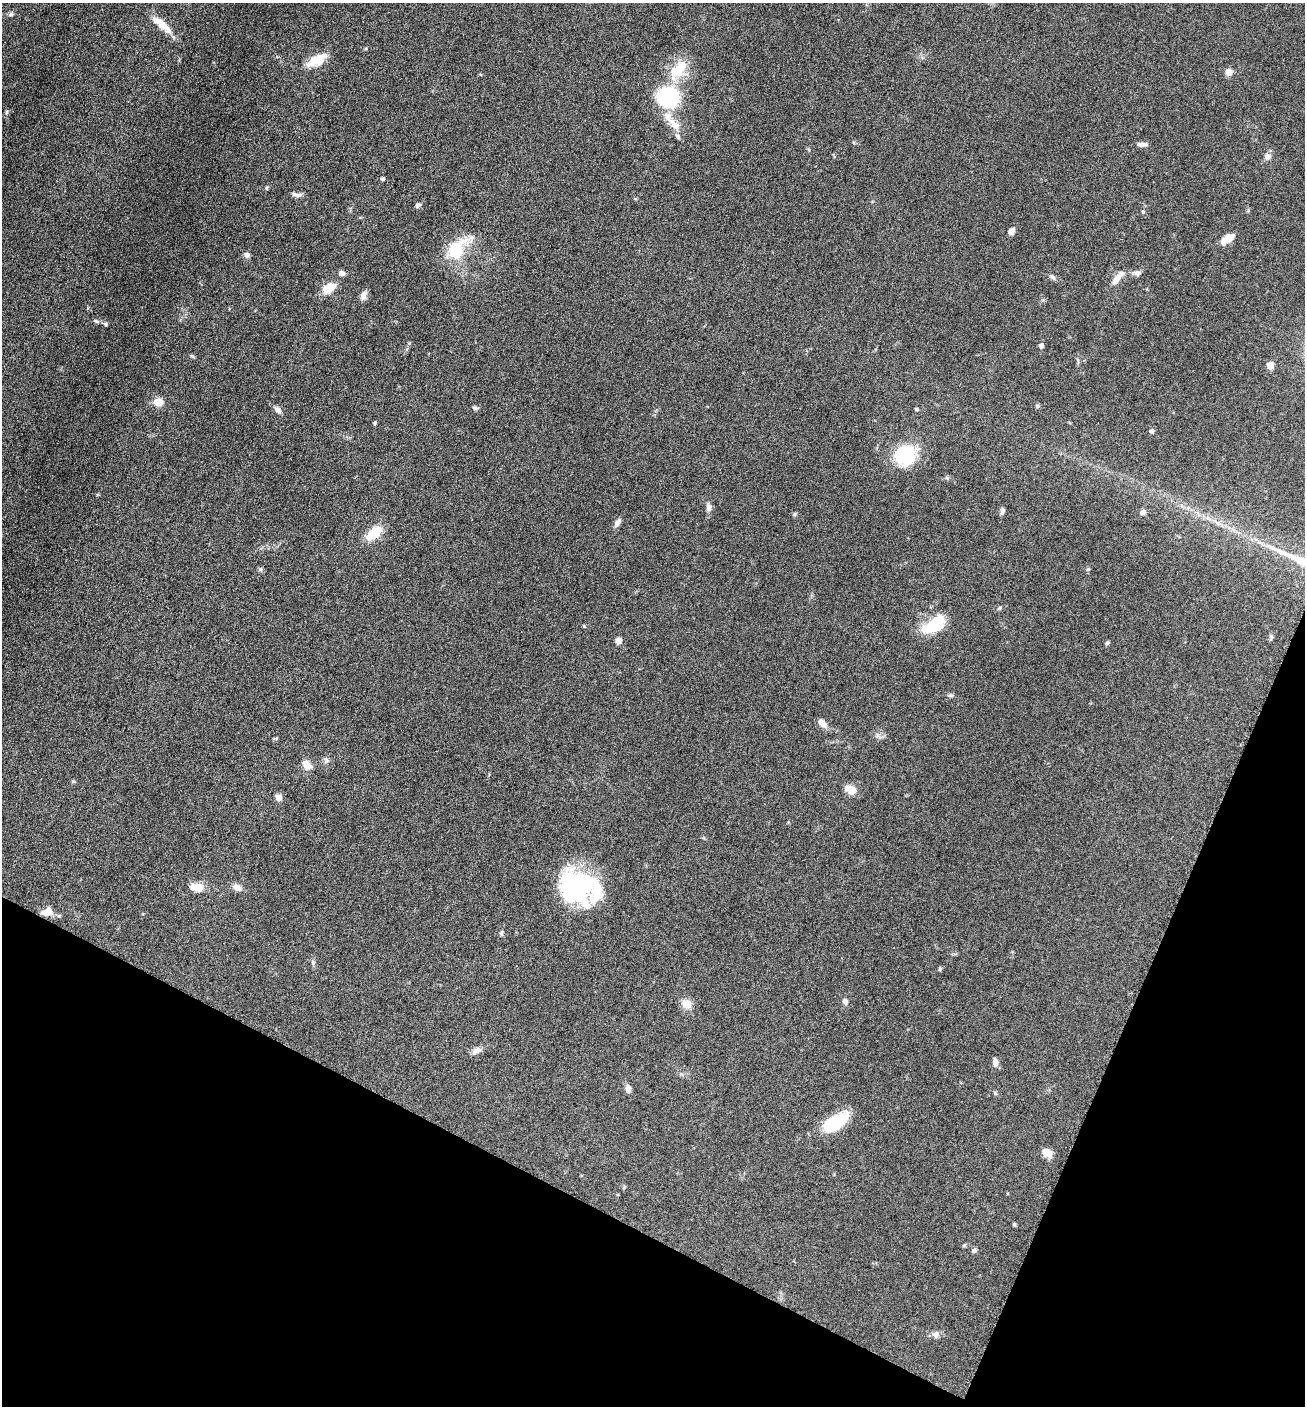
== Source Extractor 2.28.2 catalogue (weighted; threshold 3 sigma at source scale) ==
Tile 15 of 4 x 4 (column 3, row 4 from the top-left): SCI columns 2892-4194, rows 6-1409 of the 5649 x 5632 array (HDU 1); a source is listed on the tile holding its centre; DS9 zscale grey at full resolution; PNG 1307 x 1408 px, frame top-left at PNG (2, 3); no overlay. Shown black and unused: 21% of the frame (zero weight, under 6 of 12 exposures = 1% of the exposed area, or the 3 px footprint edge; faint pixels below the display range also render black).
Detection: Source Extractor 2.28.2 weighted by HDU 2 'WHT'; one run over the whole footprint, this tile lists its part. Background 0.088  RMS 0.0039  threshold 0.0158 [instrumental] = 3 sigma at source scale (4.09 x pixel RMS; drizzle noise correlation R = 1.36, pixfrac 0.8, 0.05/0.05 arcsec/px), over >= 5 px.
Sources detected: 80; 2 inside a brighter object's white glare — not listed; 4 inside a brighter listed object's ellipse — not listed separately; the other 74 listed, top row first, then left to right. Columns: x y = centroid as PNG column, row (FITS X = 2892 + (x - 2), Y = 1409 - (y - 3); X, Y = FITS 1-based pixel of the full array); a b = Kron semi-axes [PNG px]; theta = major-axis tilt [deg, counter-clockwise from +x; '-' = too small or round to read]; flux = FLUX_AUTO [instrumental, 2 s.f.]
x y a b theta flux
11 14 6 5 - 0.74
162 25 33 9 -40 6.1
317 60 27 10 27 6.5
678 69 34 15 51 10
1229 72 5 5 - 3.8
668 97 17 15 -1 48
6 112 6 4 88 0.47
674 124 19 10 -39 4.3
1142 144 13 5 -1 1.4
1267 157 8 8 - 1.5
383 179 4 4 - 0.76
298 195 10 6 12 1.3
418 205 7 5 41 0.91
1143 212 5 4 - 0.5
1011 231 7 6 - 2
1230 238 11 8 41 3.3
456 250 32 19 63 14
247 255 7 7 - 1.1
342 273 7 6 - 1.3
1137 273 9 7 15 1.4
1052 277 10 5 -38 0.84
1116 279 15 7 52 3.3
329 288 16 9 37 5.7
364 296 12 6 85 1.8
96 321 8 4 -27 0.65
105 324 5 5 - 0.62
1041 346 4 4 - 1.4
1270 365 6 6 - 3.1
159 402 12 9 5 3.7
1037 406 5 5 - 0.55
475 408 8 5 -9 0.67
916 409 4 4 - 0.43
278 410 10 7 -48 1.4
375 423 6 4 88 0.39
1152 431 6 5 - 0.88
905 451 26 15 28 14
709 507 11 7 -71 1.5
1002 511 8 5 76 0.99
1143 512 6 5 - 1.4
795 514 5 5 - 0.51
617 522 9 6 50 1.6
374 533 20 11 42 8.5
1299 560 68 9 -24 19
935 625 31 16 29 12
584 626 5 4 - 0.32
1271 637 10 4 77 0.63
619 641 6 6 - 2.1
1107 643 6 5 - 0.6
950 695 7 5 0 0.67
822 723 11 7 -51 2.4
326 760 8 5 -77 0.91
307 765 12 9 -44 3
851 790 10 7 -26 5.3
279 797 7 7 - 1.9
578 885 40 31 -57 39
197 887 13 8 -10 4.9
237 888 11 8 -36 2.1
49 911 11 9 53 2.8
501 933 6 5 - 0.62
313 962 7 4 -72 0.62
940 969 6 4 72 0.43
845 1001 6 6 - 1.3
686 1004 9 8 - 5.1
476 1051 14 7 28 1.9
995 1062 10 6 -82 1.7
628 1088 10 6 -90 1.4
995 1093 5 4 - 0.46
835 1122 28 13 32 18
1047 1153 10 8 -27 3.6
624 1188 5 4 - 0.42
1014 1225 5 4 - 0.48
964 1245 5 5 - 0.44
974 1250 6 5 - 0.81
935 1334 10 8 19 1.5
Overlapping masked pixels (flux is a lower limit): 1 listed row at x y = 1299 560
Isophote crosses this tile's border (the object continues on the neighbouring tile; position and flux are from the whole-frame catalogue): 1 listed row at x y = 1299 560